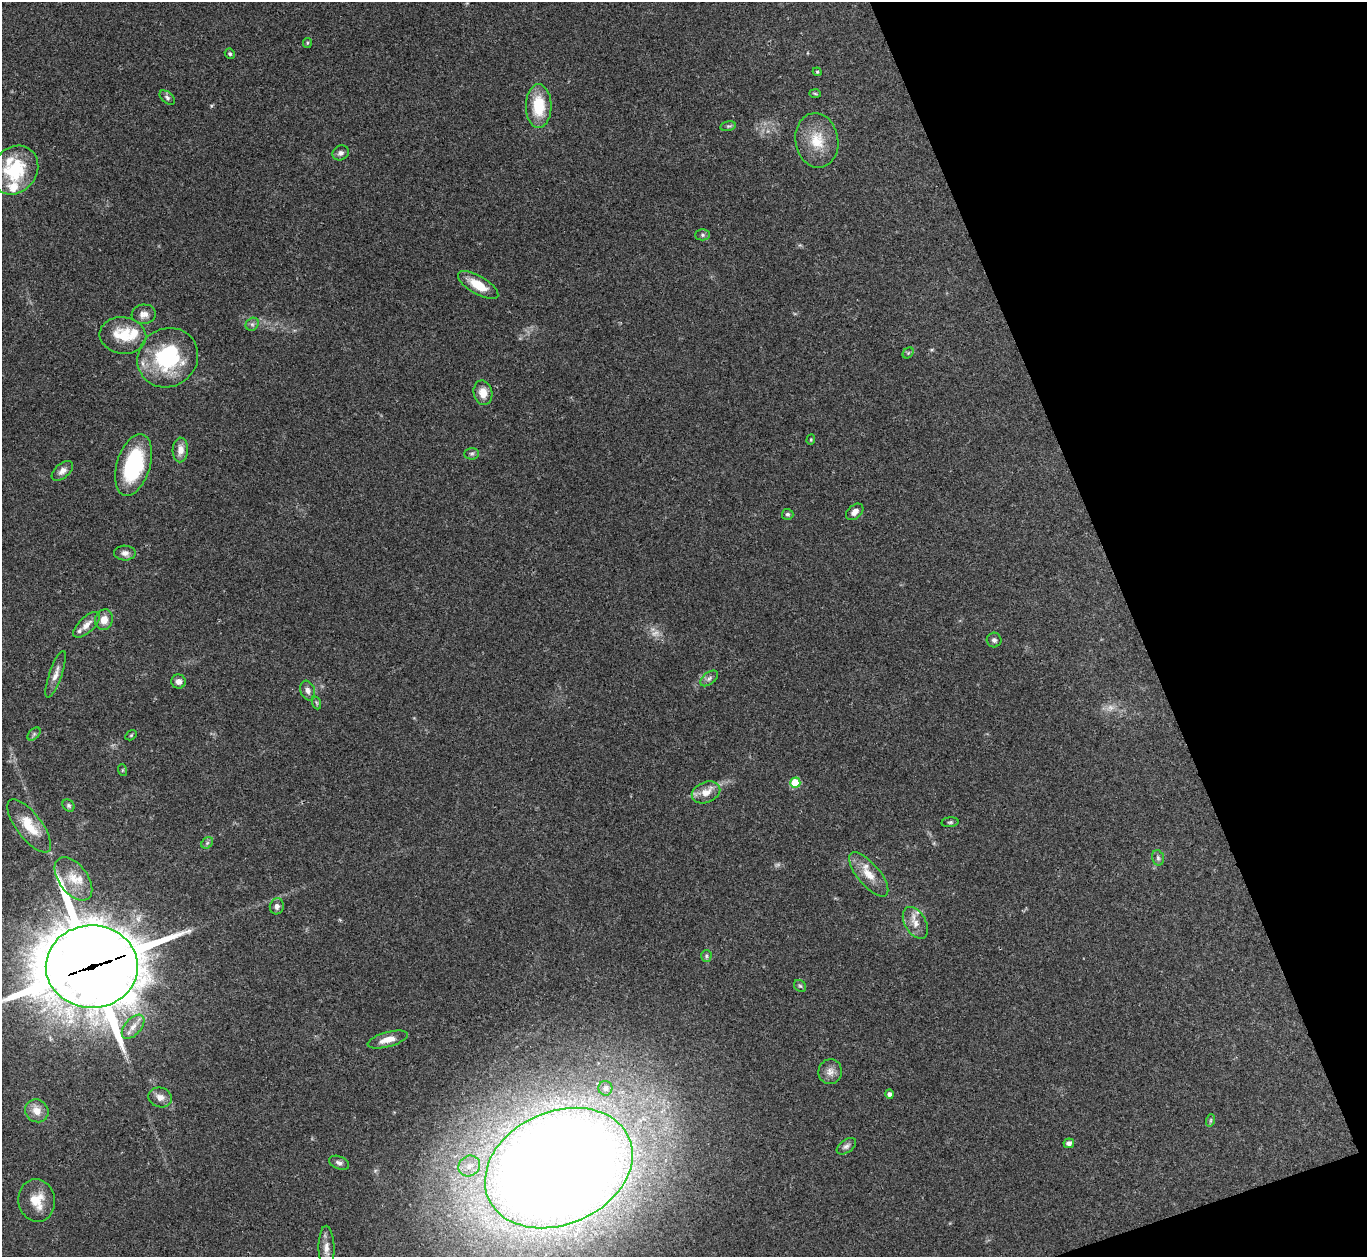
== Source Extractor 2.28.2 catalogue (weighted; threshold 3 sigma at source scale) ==
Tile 12 of 4 x 4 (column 4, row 3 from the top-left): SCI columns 4097-5461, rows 1406-2660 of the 5463 x 5449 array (HDU 1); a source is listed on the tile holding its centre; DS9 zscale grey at full resolution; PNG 1369 x 1259 px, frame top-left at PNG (2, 2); each listed source drawn as its Kron ellipse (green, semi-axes under 4 px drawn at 4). Shown black and unused: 18% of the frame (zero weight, under 3 of 4 exposures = <1% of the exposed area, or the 3 px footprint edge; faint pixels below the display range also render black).
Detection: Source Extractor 2.28.2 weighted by HDU 2 'WHT'; one run over the whole footprint, this tile lists its part. Background 0.122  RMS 0.0047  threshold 0.0211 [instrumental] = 3 sigma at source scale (4.5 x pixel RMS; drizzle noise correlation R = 1.50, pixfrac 1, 0.05/0.05 arcsec/px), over >= 5 px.
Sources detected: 76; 3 too faint to see at this stretch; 1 inside a brighter object's white glare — neither listed nor drawn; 6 inside a brighter listed object's ellipse — not listed separately; the other 66 listed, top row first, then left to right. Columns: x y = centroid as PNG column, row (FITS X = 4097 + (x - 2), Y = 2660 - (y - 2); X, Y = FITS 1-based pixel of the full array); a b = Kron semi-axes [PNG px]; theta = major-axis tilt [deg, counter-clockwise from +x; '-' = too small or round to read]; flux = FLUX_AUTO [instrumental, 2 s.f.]
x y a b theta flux
307 43 5 4 - 0.55
230 54 5 4 - 0.73
817 72 4 4 - 0.5
815 94 6 4 -2 0.59
167 98 9 5 -39 1.2
539 106 22 13 -90 17
728 126 8 4 13 0.86
817 140 27 21 -80 13
341 153 8 7 - 1.8
15 170 26 22 51 28
702 235 7 5 0 1
478 285 23 9 -31 9.7
144 314 12 9 7 3.2
252 324 7 6 - 1.2
123 335 23 18 -8 14
908 353 6 4 46 0.74
168 358 31 29 37 41
483 393 12 9 -79 4.9
811 440 5 4 - 0.56
180 450 12 8 88 3.9
472 454 7 5 2 0.95
133 465 32 16 73 42
62 471 12 7 40 2.6
855 512 10 6 40 2.4
788 514 5 5 - 0.92
125 553 11 7 -1 2.1
104 620 10 9 - 4.5
87 625 17 7 43 3.7
994 640 7 7 - 1.2
56 674 24 6 71 3.4
709 678 10 6 38 1.6
178 682 7 7 - 2.5
308 691 10 7 -70 2.3
317 703 7 4 -70 0.72
34 734 8 4 45 0.94
131 735 6 4 31 0.55
122 770 6 4 -72 0.55
795 783 5 5 - 18
706 792 15 10 23 5.4
69 805 7 5 -46 0.96
950 822 8 5 5 0.89
29 826 32 12 -53 13
207 843 6 5 - 0.96
1158 858 8 5 -74 1.3
869 874 27 11 -50 8.1
73 879 25 14 -53 9.9
277 906 8 7 - 1.9
915 923 17 10 -60 4.9
706 956 6 5 - 0.82
92 967 46 41 0 3900
800 986 6 5 - 0.78
133 1027 14 8 49 3.9
388 1039 21 7 15 5.8
830 1072 12 11 - 3.5
605 1088 7 7 - 2.1
889 1094 4 4 - 1.7
160 1097 12 9 -16 3.6
37 1111 12 11 - 5.2
1211 1120 6 4 72 0.69
1069 1143 5 5 - 1.9
846 1146 11 6 36 1.6
339 1163 10 6 -21 1.7
469 1166 11 10 - 4.8
559 1168 76 56 24 1400
37 1200 21 18 -82 10
326 1248 22 8 -89 4.2
Overlapping masked pixels (flux is a lower limit): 1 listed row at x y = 92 967
Isophote crosses this tile's border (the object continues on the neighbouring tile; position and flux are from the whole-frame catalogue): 1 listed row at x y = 92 967